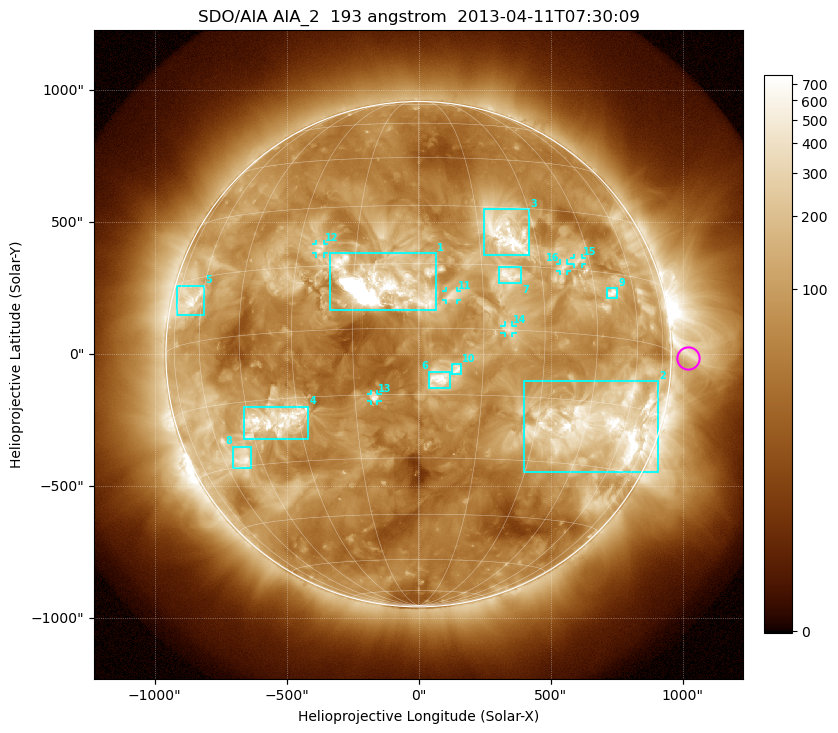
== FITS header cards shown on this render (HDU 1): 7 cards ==
TELESCOP= 'SDO/AIA'
INSTRUME= 'AIA_2'
WAVELNTH=                  193
WAVEUNIT= 'angstrom'
DATE-OBS= '2013-04-11T07:30:09.00'
CTYPE1  = 'HPLN-TAN'
CTYPE2  = 'HPLT-TAN'

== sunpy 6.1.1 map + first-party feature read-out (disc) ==
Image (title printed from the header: SDO/AIA AIA_2  193 angstrom  2013-04-11T07:30:09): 1024 x 1024 px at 2.4 arcsec/px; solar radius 957 arcsec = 399 px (full disc in frame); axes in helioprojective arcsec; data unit not stated in the header (colour bar unlabelled)
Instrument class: DISC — disc imager (sunpy class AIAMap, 193 A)
Bright regions (active regions / flare kernels): reference = the median radial profile (limb darkening/brightening removed); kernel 9 px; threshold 5 sigma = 223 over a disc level ~76.7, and >= 1.15x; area >= 12 px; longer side >= 10 px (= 24 arcsec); searched inside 0.97 R_sun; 16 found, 16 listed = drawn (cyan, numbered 1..; 6 of them under ~33 arcsec drawn as corner ticks so the feature stays visible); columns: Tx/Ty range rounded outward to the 5 arcsec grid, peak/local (2 s.f.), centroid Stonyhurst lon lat
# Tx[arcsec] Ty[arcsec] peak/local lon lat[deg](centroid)
1 -335..65 165..385 119 -9 +10
2 400..910 -450..-100 14 +51 -20
3 250..420 375..550 12 +22 +23
4 -665..-415 -325..-200 10 -37 -20
5 -920..-810 145..260 7.3 -67 +10
6 40..120 -130..-65 12 +5 -12
7 305..390 265..330 6.5 +22 +13
8 -705..-635 -430..-350 9.3 -52 -28
9 715..755 210..250 9.7 +51 +10
10 125..160 -75..-35 6.1 +9 -9
11 105..145 205..240 5.3 +8 +8
12 -390..-360 380..420 5 -24 +19
13 -180..-155 -180..-150 6.1 -10 -16
14 325..355 80..110 4.7 +21 +0
15 590..620 340..365 4.8 +41 +17
16 535..565 315..345 4.4 +36 +16
Off-limb structures (1.02-1.3 R_sun): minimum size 162 px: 3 found; the strongest spans PA ~230..305 deg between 1.02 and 1.3 R_sun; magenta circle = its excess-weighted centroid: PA ~270 deg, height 1.07 R_sun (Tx ~1020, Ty ~-15 arcsec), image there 2.9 x the reference